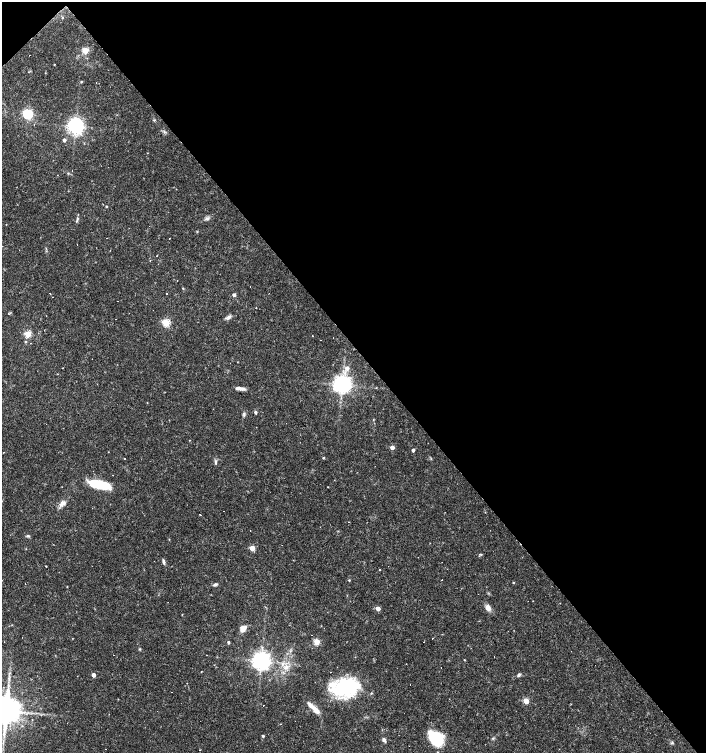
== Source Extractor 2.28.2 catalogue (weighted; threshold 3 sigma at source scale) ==
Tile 3 of 4 x 4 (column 3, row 1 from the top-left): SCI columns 3023-4429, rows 4509-6010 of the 5979 x 6011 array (HDU 1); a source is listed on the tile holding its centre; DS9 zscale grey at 2 x 2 block average (1 PNG px = mean of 2 x 2 image px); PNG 708 x 755 px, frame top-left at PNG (2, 2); no overlay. Shown black and unused: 47% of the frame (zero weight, under 3 of 4 exposures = <1% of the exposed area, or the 3 px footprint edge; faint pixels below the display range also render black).
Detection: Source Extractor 2.28.2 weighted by HDU 2 'WHT'; one run over the whole footprint, this tile lists its part. Background 0.0165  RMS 0.0016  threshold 0.0072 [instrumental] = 3 sigma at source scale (4.5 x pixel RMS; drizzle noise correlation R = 1.50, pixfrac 1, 0.0396/0.0396 arcsec/px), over >= 5 px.
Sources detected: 120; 2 inside a brighter object's white glare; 33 cosmic-ray / hot-pixel residue — not listed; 2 inside a brighter listed object's ellipse — not listed separately; the other 83 listed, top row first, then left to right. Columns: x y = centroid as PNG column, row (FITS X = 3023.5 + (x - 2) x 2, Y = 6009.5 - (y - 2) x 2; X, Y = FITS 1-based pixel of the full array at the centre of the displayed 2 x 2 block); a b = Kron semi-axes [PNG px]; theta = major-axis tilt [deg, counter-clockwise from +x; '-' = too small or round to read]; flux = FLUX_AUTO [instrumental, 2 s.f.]
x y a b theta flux
63 18 3 3 - 0.48
85 50 3 3 - 12
54 64 2 2 - 0.21
81 82 3 2 - 0.25
28 114 4 4 - 45
34 124 2 2 - 0.97
76 126 5 4 - 170
64 140 3 2 - 1.4
68 173 4 3 - 0.33
106 206 2 2 - 0.39
207 219 5 5 - 0.87
77 221 3 2 - 0.37
77 244 2 2 - 0.43
156 256 2 2 - 0.17
150 261 2 2 - 0.41
177 280 2 2 - 0.31
183 288 4 2 - 0.24
50 293 2 2 - 0.44
167 294 2 2 - 0.39
234 295 3 3 - 1.4
9 313 4 3 - 0.36
229 317 9 4 19 1.1
166 323 3 3 - 20
28 334 3 3 - 14
26 342 3 2 - 0.35
31 343 2 2 - 0.13
347 368 3 3 - 2.4
342 384 5 5 - 240
240 388 12 4 -8 1.8
147 403 2 2 - 0.14
255 412 4 3 - 0.73
244 414 6 3 -83 0.62
392 447 3 3 - 2.8
413 450 2 2 - 1.2
323 458 3 2 - 0.4
125 459 2 2 - 0.59
216 462 7 3 83 0.74
93 471 2 2 - 0.7
101 485 21 9 -15 12
62 503 10 6 41 1.9
224 511 2 2 - 0.15
200 514 2 2 - 0.3
349 522 2 2 - 0.19
28 536 4 3 - 0.48
252 548 3 3 - 7.4
480 554 3 3 - 0.3
163 562 7 3 -78 0.79
442 562 2 2 - 1.2
46 566 2 2 - 1
379 569 2 2 - 0.67
349 580 3 3 - 0.27
513 582 3 2 - 0.26
215 584 6 3 20 0.83
67 587 2 2 - 0.21
488 608 6 5 - 2.4
378 609 3 3 - 3.5
243 628 8 6 43 2.4
228 642 3 2 - 0.62
317 642 3 3 - 9.5
423 642 2 2 - 0.91
140 649 3 3 - 0.33
114 655 2 2 - 0.63
206 655 2 2 - 0.38
464 660 3 2 - 0.21
261 661 5 5 - 250
406 664 2 2 - 0.097
286 667 8 5 24 2
201 671 2 2 - 0.16
93 675 3 3 - 2.4
519 675 5 3 - 0.73
9 679 8 2 90 0.69
410 685 2 2 - 0.55
344 688 38 17 -8 25
526 701 3 3 - 7.2
315 709 17 5 -45 3.8
6 711 6 6 - 850
281 724 2 2 - 0.34
263 736 2 2 - 0.67
436 738 17 12 -42 15
383 739 4 3 - 0.74
672 743 4 3 - 0.45
105 749 2 2 - 0.2
200 750 2 2 - 0.35
Isophote crosses this tile's border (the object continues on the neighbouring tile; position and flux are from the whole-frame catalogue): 1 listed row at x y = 6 711
Diffuse or blended objects may show on this block-average render without a row.